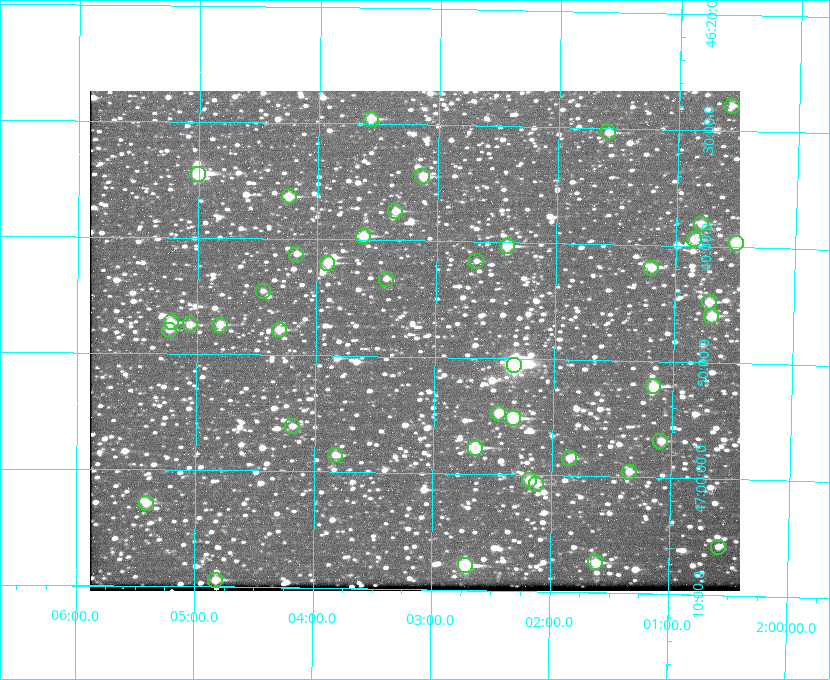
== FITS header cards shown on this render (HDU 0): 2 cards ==
NAXIS1  =                  650 / Width of table row in bytes
NAXIS2  =                  500 / Number of rows in table

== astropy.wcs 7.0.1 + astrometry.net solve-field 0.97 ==
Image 650 x 500 px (HDU 0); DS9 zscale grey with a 90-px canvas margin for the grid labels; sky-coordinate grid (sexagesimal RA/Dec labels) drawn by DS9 from the SOLVED WCS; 42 Tycho-2 reference stars matched to detected sources circled (green)
Header WCS: none
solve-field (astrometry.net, Tycho-2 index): SOLVED blind (the file carries no WCS)
Solved WCS: RA---TAN-SIP/DEC--TAN-SIP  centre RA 02:03:10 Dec +46:49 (30.79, +46.81 deg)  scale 5.16 arcsec/px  FOV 55.9' x 43.0'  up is +179 deg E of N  parity flipped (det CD > 0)
(file carries no celestial WCS; the grid is the blind solution)
Tycho-2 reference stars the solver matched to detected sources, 42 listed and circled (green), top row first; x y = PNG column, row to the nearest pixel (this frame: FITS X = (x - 90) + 1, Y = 500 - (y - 91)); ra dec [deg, ICRS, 3 dp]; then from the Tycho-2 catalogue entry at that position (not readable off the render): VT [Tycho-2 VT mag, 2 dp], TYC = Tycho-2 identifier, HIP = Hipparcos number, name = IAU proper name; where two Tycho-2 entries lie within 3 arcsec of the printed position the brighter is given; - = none
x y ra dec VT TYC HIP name
732 106 30.141 +46.464 11.42 3280-1042-1 - -
371 119 30.892 +46.493 10.70 3280-490-1 - -
608 132 30.396 +46.506 10.80 3280-764-1 - -
198 174 31.250 +46.575 8.43 3281-919-1 - -
422 176 30.782 +46.574 10.16 3280-645-1 - -
289 196 31.061 +46.606 9.99 3281-582-1 - -
395 211 30.837 +46.625 10.69 3280-1254-1 - -
701 224 30.198 +46.635 10.92 3280-527-1 - -
363 236 30.904 +46.661 9.60 3280-781-1 - -
694 239 30.213 +46.657 10.42 3280-803-1 - -
736 243 30.124 +46.661 9.43 3280-672-1 - -
507 246 30.604 +46.672 9.47 3280-908-1 - -
296 254 31.043 +46.688 11.48 3281-800-1 - -
476 261 30.667 +46.694 12.45 3280-751-1 - -
327 263 30.978 +46.700 9.85 3281-909-1 - -
651 268 30.300 +46.699 10.25 3280-1695-1 - -
386 279 30.855 +46.722 11.70 3280-1423-1 - -
263 291 31.112 +46.742 12.56 3281-721-1 - -
709 302 30.179 +46.746 10.21 3280-486-1 - -
711 316 30.172 +46.766 10.54 3280-993-1 - -
171 322 31.305 +46.788 10.64 3281-663-1 - -
190 324 31.264 +46.791 10.76 3281-86-1 - -
220 325 31.202 +46.791 10.77 3281-309-1 - -
169 330 31.307 +46.799 11.30 3281-221-1 - -
279 330 31.078 +46.798 10.61 3281-114-1 - -
514 365 30.583 +46.843 7.07 3280-746-1 9508 -
653 386 30.291 +46.869 9.33 3280-1647-1 - -
498 413 30.615 +46.912 10.08 3284-203-1 - -
513 418 30.584 +46.919 9.47 3284-629-1 - -
292 426 31.047 +46.935 11.37 3285-65-1 - -
660 441 30.273 +46.947 10.92 3284-1033-1 - -
475 448 30.663 +46.962 9.31 3284-347-1 - -
335 455 30.956 +46.975 11.27 3285-185-1 - -
569 458 30.464 +46.975 10.61 3284-511-1 - -
629 472 30.338 +46.992 10.95 3284-1079-1 - -
529 480 30.548 +47.007 10.42 3284-727-1 - -
536 484 30.532 +47.013 10.85 3284-391-1 - -
146 503 31.352 +47.047 10.82 3285-1193-1 - -
718 547 30.147 +47.097 11.56 3284-835-1 - -
595 562 30.405 +47.123 10.72 3284-747-1 - -
465 565 30.679 +47.131 10.02 3284-307-1 - -
215 580 31.205 +47.157 10.28 3285-879-1 - -